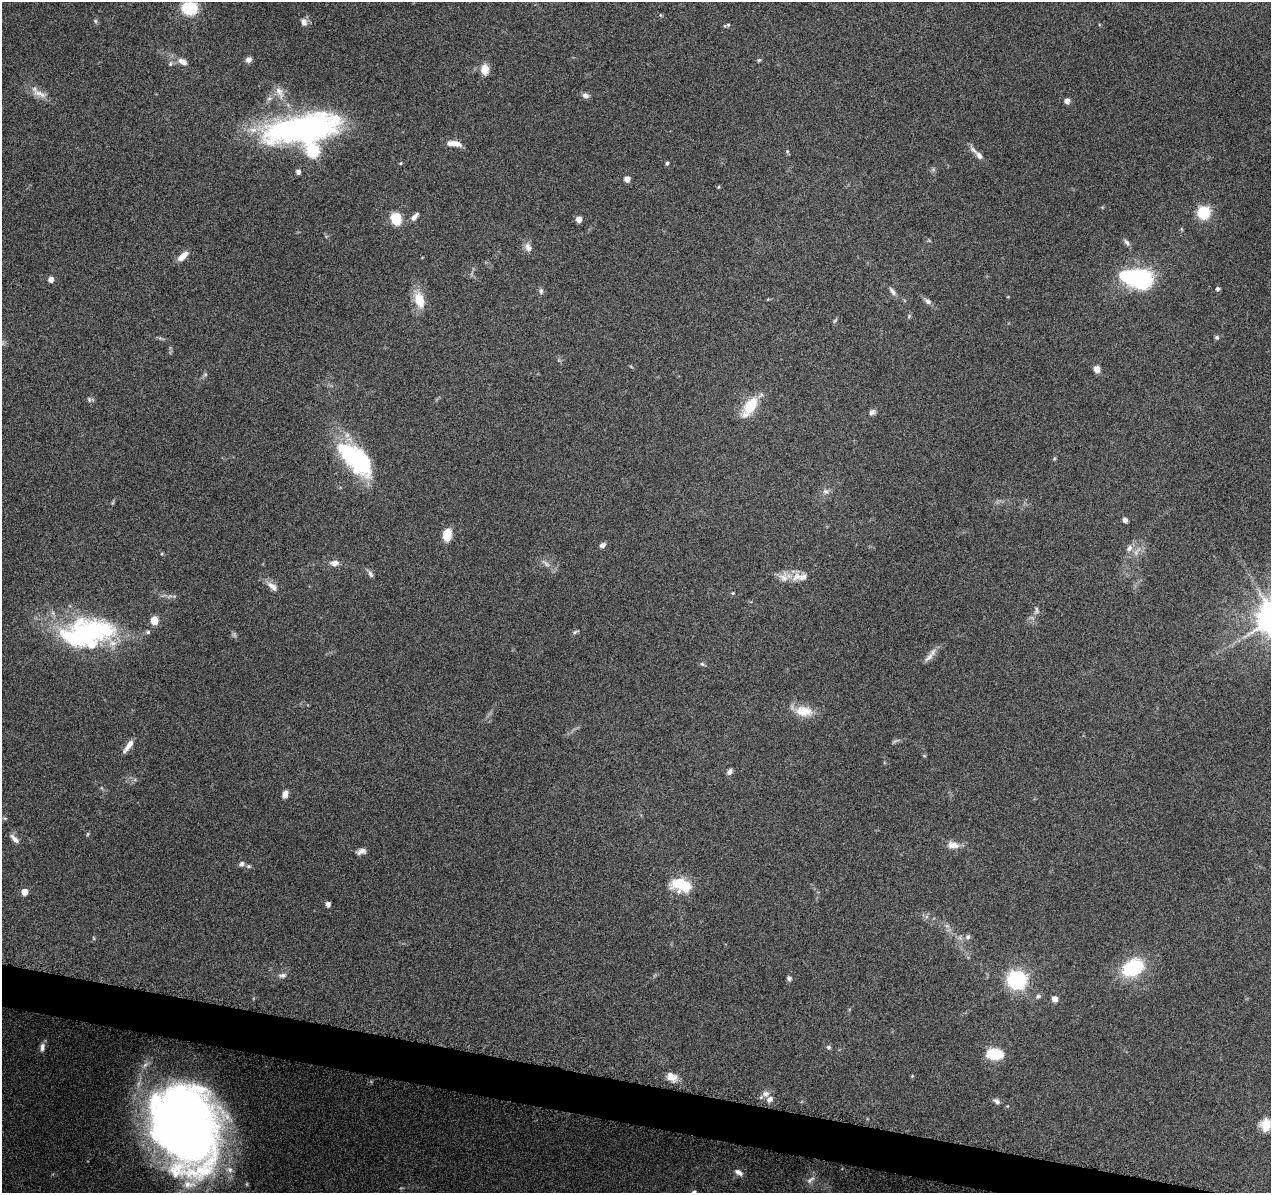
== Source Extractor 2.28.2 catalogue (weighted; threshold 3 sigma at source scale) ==
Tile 6 of 4 x 4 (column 2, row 2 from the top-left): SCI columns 1294-2562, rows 2684-3874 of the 5116 x 5307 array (HDU 1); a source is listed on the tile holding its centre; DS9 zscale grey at full resolution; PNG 1273 x 1195 px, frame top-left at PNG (2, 2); no overlay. Shown black and unused: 3% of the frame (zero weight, under 9 of 18 exposures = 2% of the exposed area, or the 3 px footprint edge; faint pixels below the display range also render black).
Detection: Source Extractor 2.28.2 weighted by HDU 2 'WHT'; one run over the whole footprint, this tile lists its part. Background 0.116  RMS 0.0038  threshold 0.0155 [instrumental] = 3 sigma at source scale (4.09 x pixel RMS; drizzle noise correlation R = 1.36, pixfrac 0.8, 0.0396/0.0396 arcsec/px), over >= 5 px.
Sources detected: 108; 2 too faint to see at this stretch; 4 inside a brighter object's white glare — not listed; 3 inside a brighter listed object's ellipse — not listed separately; the other 99 listed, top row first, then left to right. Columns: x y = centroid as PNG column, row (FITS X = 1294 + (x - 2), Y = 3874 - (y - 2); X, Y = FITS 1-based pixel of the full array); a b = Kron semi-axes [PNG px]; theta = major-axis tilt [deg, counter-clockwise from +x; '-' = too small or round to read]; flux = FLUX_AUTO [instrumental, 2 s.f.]
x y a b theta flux
189 8 17 13 -1 12
660 15 5 3 - 0.36
95 21 6 4 -89 0.54
304 22 11 8 -71 1.8
728 25 5 4 - 0.44
249 60 7 6 - 1.5
759 60 5 4 - 0.48
182 61 13 8 -28 2.4
170 64 7 5 88 0.77
485 69 13 9 -87 3.4
279 92 18 9 -61 3.1
39 94 25 8 -23 3.4
585 95 9 6 -16 1.3
1067 101 4 4 - 2.6
301 128 81 27 10 97
454 143 17 6 -6 3.3
787 151 5 4 - 0.41
979 155 11 6 -52 1.7
667 163 4 3 - 0.78
298 172 5 4 - 1.5
627 179 4 4 - 2.5
718 187 4 4 - 0.4
1204 213 6 6 - 50
415 217 12 6 49 1.5
396 219 12 10 -72 7.9
579 219 5 4 - 3.2
1127 243 10 6 -53 1.1
528 247 13 9 -65 2
183 256 14 7 44 3.2
1136 278 32 16 -11 45
51 279 5 5 - 2.4
1218 289 5 4 - 0.77
541 291 8 5 83 0.92
892 291 13 5 -55 1.3
419 300 22 12 -72 6.7
928 302 8 6 -27 1.2
909 316 5 5 - 0.44
835 321 8 3 45 0.43
1217 337 5 4 - 0.77
1097 369 7 6 - 2.2
205 375 6 4 20 0.53
750 406 24 11 57 11
872 412 9 7 36 1.2
351 455 39 17 -38 30
825 491 8 7 - 1.3
1125 520 5 5 - 1.2
447 535 12 8 80 6
602 545 7 5 27 1.3
1129 548 9 7 58 1.7
334 563 10 7 4 2.2
546 563 17 5 -38 1.7
370 574 10 6 -64 1.1
797 576 15 10 41 3.3
784 577 15 12 -88 3.1
272 586 17 7 -42 2.5
733 593 4 4 - 0.34
1036 610 11 5 83 1
154 620 8 7 - 4.2
87 632 60 29 4 65
148 632 6 5 - 0.61
575 632 9 4 27 0.6
929 657 18 6 49 2.1
702 664 7 4 -44 0.55
804 711 24 13 -6 6.3
128 746 18 6 53 2.7
730 772 8 5 57 1.2
285 794 9 6 78 1.8
5 818 5 4 - 0.42
88 834 6 4 87 0.41
15 839 14 6 -46 1.7
953 845 17 9 -8 2.8
361 851 11 6 15 1.6
242 864 7 6 - 1.1
248 866 6 5 - 0.63
680 884 20 12 -18 15
25 892 5 4 - 4.9
328 904 4 4 - 1.9
947 926 7 4 -18 0.72
968 937 8 7 - 1.1
1133 968 24 17 29 22
282 975 11 6 3 1.2
789 978 5 5 - 0.9
1017 980 7 7 - 150
1038 996 7 6 - 0.81
1055 999 5 4 - 3
42 1047 11 6 83 1.5
828 1047 6 5 - 0.62
994 1054 14 8 -5 14
912 1076 5 4 - 0.33
672 1077 14 10 -21 3.7
766 1094 10 8 1 1.6
770 1099 7 6 - 1.8
997 1101 8 5 -31 1.2
1265 1125 15 12 85 4.9
184 1127 73 49 -78 350
229 1170 11 9 -29 2.5
739 1172 11 6 -31 1.6
810 1180 14 6 37 1.5
694 1192 6 5 - 0.84
Isophote crosses this tile's border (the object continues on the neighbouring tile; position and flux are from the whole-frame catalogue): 2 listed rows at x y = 189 8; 694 1192